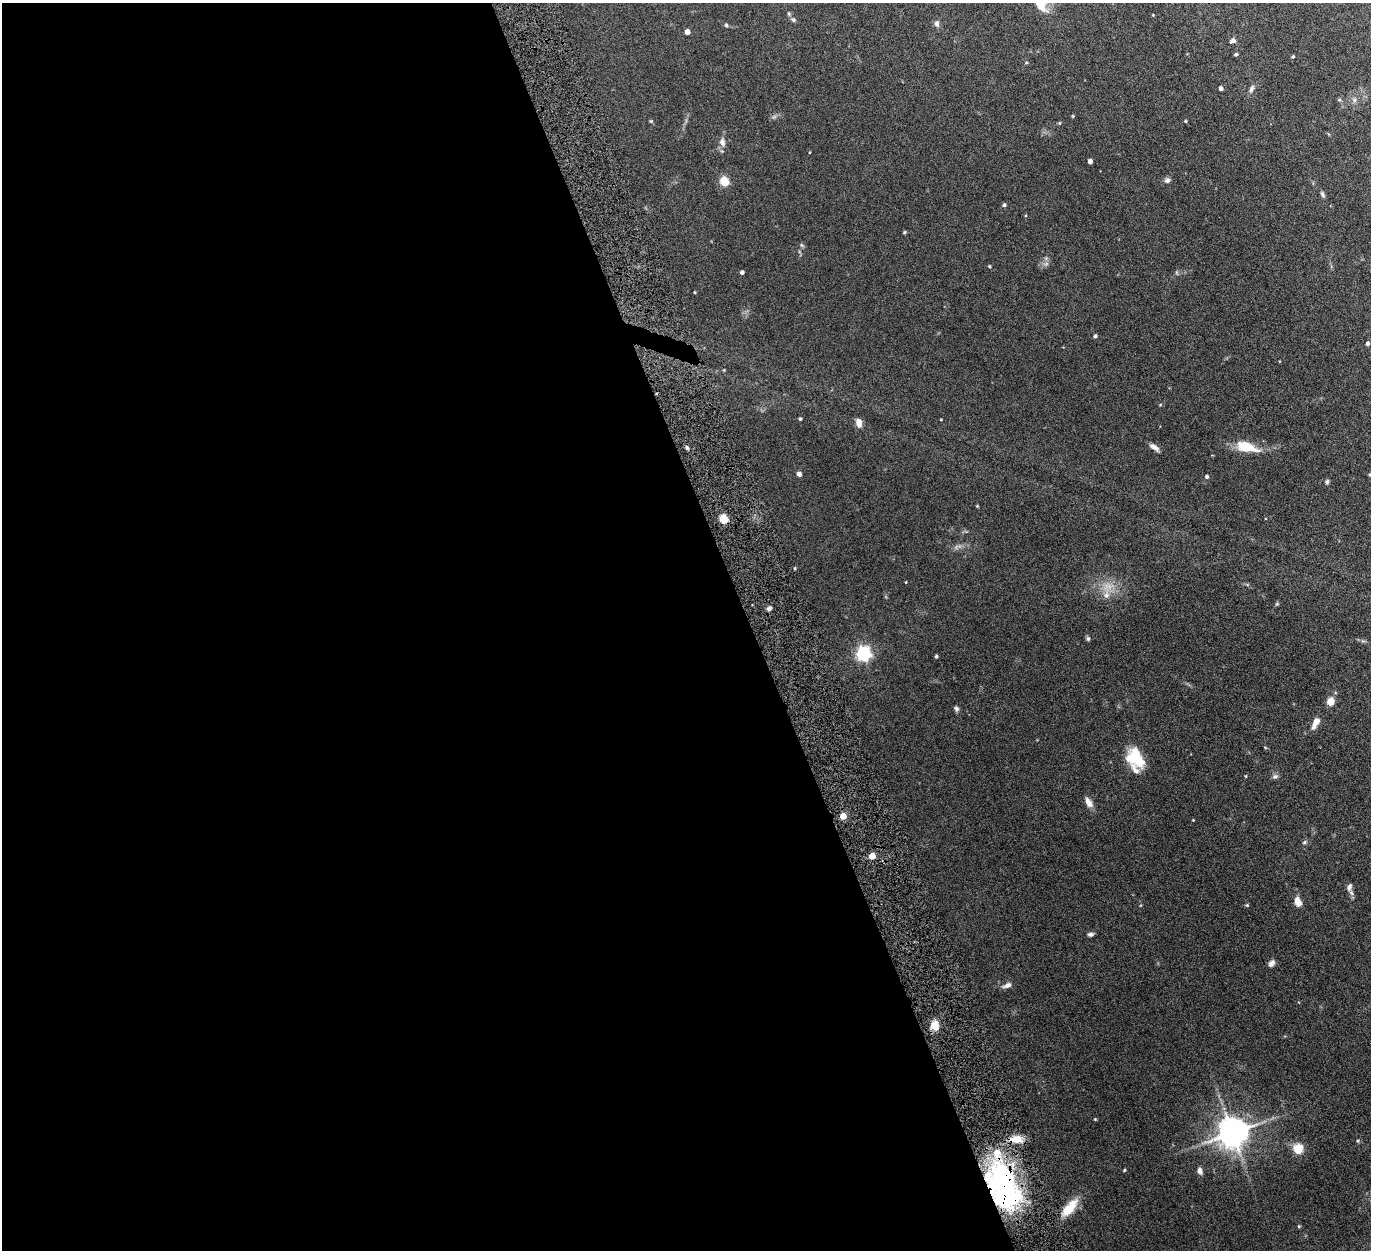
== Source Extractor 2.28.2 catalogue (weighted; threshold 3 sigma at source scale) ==
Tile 9 of 4 x 4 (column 1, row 3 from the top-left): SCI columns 9-1377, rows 1538-2785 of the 5500 x 5446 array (HDU 1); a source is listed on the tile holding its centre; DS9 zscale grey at full resolution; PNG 1373 x 1252 px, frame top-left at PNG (2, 3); no overlay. Shown black and unused: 55% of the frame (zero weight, under 6 of 12 exposures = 1% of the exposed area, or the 3 px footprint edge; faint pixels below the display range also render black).
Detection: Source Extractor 2.28.2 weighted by HDU 2 'WHT'; one run over the whole footprint, this tile lists its part. Background 0.0511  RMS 0.0054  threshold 0.022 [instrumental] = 3 sigma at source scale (4.09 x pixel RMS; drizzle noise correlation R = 1.36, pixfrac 0.8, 0.05/0.05 arcsec/px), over >= 5 px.
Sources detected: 88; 2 too faint to see at this stretch — not listed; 3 inside a brighter listed object's ellipse — not listed separately; the other 83 listed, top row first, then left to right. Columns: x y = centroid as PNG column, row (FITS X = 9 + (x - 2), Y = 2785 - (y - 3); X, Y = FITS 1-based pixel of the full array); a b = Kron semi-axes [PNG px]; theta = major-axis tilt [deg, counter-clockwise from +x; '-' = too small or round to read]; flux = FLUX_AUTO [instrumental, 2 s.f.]
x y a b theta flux
1153 15 3 3 - 0.3
794 20 7 6 - 0.98
937 23 9 6 -78 1.6
726 25 4 4 - 0.6
687 32 4 4 - 3.5
1233 40 6 5 - 1.9
1236 54 4 4 - 0.8
1293 56 4 3 - 0.62
1221 88 4 4 - 1.7
1252 88 10 6 71 1.5
1339 100 6 3 18 0.52
1354 100 7 6 - 1.2
1073 116 4 3 - 0.44
651 121 5 4 - 0.52
1185 121 4 3 - 0.46
1059 123 5 3 - 0.38
722 142 10 7 -82 2.5
810 152 4 2 - 0.27
1090 161 4 4 - 2.2
1167 180 8 7 - 1.4
724 182 5 5 - 25
1322 194 8 5 -69 1
1004 205 4 4 - 0.88
904 232 5 4 - 0.59
802 245 6 5 - 0.73
1046 258 5 5 - 0.83
1046 264 7 4 18 1
989 266 4 3 - 0.49
742 272 4 4 - 1.3
1177 273 6 3 -71 0.57
695 292 4 3 - 0.35
1095 336 4 4 - 0.99
1368 343 5 4 - 1.2
724 370 4 4 - 0.42
800 419 4 3 - 0.62
941 419 4 2 - 0.28
859 423 10 6 -83 3.4
687 447 5 4 - 0.77
1154 447 13 5 -35 2.1
1246 447 24 10 -15 12
799 474 5 5 - 1.5
1370 475 4 3 - 0.54
1207 477 4 4 - 0.85
1327 482 7 4 79 0.82
977 506 3 3 - 0.41
723 519 5 5 - 23
795 568 4 3 - 0.4
906 582 3 2 - 0.29
1108 586 20 14 17 8.2
1277 604 6 3 -17 0.48
769 608 6 4 27 1.1
1088 639 6 5 - 0.92
864 654 6 6 - 110
936 656 4 4 - 0.64
1331 701 9 7 78 4.4
956 709 7 6 - 1.2
1316 722 15 7 63 4.3
1265 747 5 3 - 0.38
1135 758 24 17 -53 15
1246 776 4 3 - 0.38
1275 776 8 7 - 1.3
1089 802 14 7 -61 3.1
843 816 4 4 - 8.5
1193 820 3 3 - 0.3
1304 842 6 5 - 0.75
872 856 4 4 - 7.7
1349 887 10 6 67 1.8
1298 901 11 7 -72 3.8
1247 905 4 4 - 0.55
1090 934 7 5 5 1.2
1271 963 9 6 53 1.8
1007 985 13 6 20 2
935 1025 11 9 -76 4.8
1095 1119 4 4 - 0.41
1233 1133 9 8 - 860
1016 1139 19 10 1 6.2
1358 1141 5 4 - 0.5
1298 1149 5 5 - 26
1124 1170 4 3 - 0.48
1200 1171 8 6 -72 1.8
1004 1186 60 29 -75 100
1070 1208 27 10 49 9.4
1299 1226 5 3 - 0.4
Overlapping masked pixels (flux is a lower limit): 3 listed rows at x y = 723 519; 1016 1139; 1004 1186
Isophote crosses this tile's border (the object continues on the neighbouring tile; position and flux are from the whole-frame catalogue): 1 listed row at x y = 1370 475